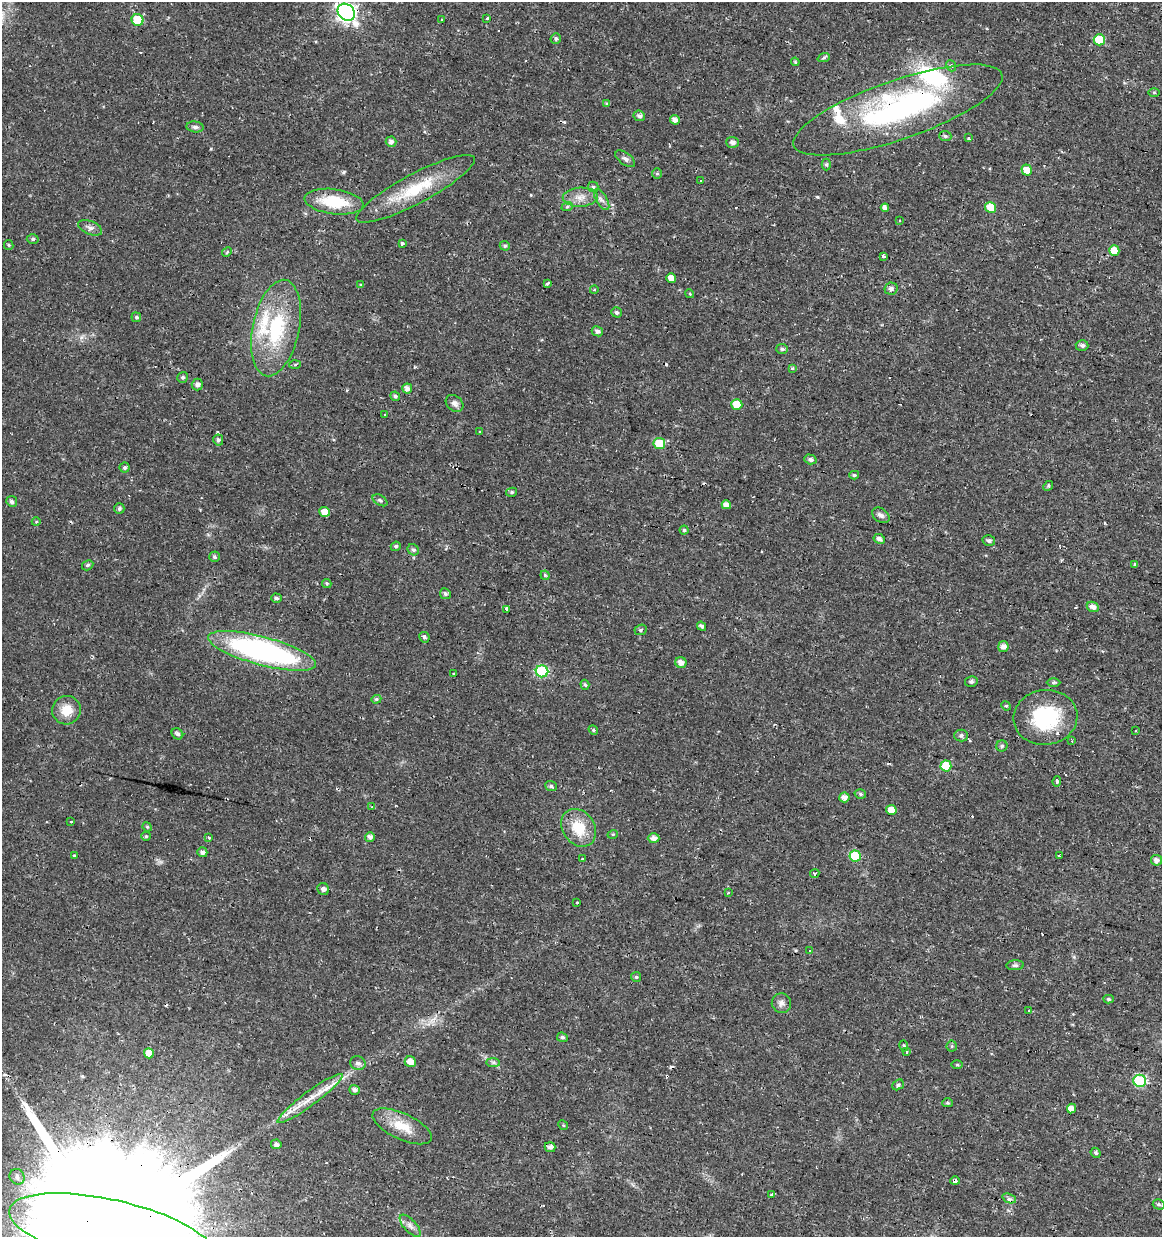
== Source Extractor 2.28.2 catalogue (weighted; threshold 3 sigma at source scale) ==
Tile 6 of 4 x 4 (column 2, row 2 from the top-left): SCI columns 1381-2540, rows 2473-3707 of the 5142 x 4941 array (HDU 1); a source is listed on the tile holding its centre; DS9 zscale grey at full resolution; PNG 1164 x 1239 px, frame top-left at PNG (2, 2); each listed source drawn as its Kron ellipse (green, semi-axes under 4 px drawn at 4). Shown black and unused: <1% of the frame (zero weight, under 2 of 3 exposures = <1% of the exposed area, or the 3 px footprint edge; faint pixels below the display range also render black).
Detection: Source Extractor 2.28.2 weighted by HDU 2 'WHT'; one run over the whole footprint, this tile lists its part. Background 0.0224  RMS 0.0028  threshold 0.0127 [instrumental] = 3 sigma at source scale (4.5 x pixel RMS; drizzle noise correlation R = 1.50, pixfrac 1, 0.0396/0.0396 arcsec/px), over >= 5 px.
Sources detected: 200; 4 inside a brighter object's white glare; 17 cosmic-ray / hot-pixel residue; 1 long thin detection or spike segment (spike, bleed or trail) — neither listed nor drawn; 8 inside a brighter listed object's ellipse — not listed separately; the other 170 listed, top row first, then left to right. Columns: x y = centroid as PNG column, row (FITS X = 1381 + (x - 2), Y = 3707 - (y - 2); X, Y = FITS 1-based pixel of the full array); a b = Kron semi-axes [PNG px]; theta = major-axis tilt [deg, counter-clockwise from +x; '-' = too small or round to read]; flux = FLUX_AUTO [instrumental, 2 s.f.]
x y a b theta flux
346 12 9 7 -43 120
487 18 3 3 - 3.3
137 20 6 5 - 8.5
442 20 2 2 - 0.3
556 38 5 5 - 0.57
1099 40 6 5 - 11
824 57 6 4 21 0.45
795 62 4 3 - 0.31
951 66 6 4 -66 0.51
1154 93 6 4 0 0.36
607 104 4 3 - 0.54
898 110 110 29 19 52
639 116 6 5 - 0.8
675 120 5 4 - 1.5
195 127 8 5 -7 0.78
945 136 6 5 - 0.51
968 138 4 3 - 5
391 142 5 5 - 1.2
733 142 6 5 - 1
625 159 11 6 -37 0.92
826 164 6 4 89 0.44
1027 170 5 5 - 3.2
657 173 5 5 - 0.42
701 180 3 3 - 0.89
593 187 5 5 - 0.44
416 189 66 15 28 14
580 197 17 9 2 2.9
602 200 12 5 -59 1.1
334 202 30 12 -8 11
567 207 6 3 20 0.38
885 208 4 4 - 1.4
991 208 6 5 - 5.1
900 221 3 3 - 0.61
90 228 12 6 -23 1.1
33 239 6 4 1 0.58
402 244 4 3 - 0.97
9 245 5 4 - 0.36
505 246 5 4 - 0.54
1114 251 5 5 - 3.8
227 252 5 4 - 0.34
883 256 3 3 - 3.9
671 278 5 4 - 2.4
548 284 3 3 - 1.8
361 285 4 4 - 0.3
891 289 6 6 - 1.1
594 290 4 3 - 0.27
690 294 4 3 - 0.27
617 312 5 5 - 0.65
136 317 5 4 - 0.44
276 328 49 23 78 23
597 331 6 5 - 1
1082 345 6 5 - 0.85
782 349 6 5 - 0.67
295 365 6 4 3 0.45
792 369 3 3 - 1.4
183 377 5 5 - 0.57
197 384 6 5 - 1
407 388 5 5 - 1.3
395 396 5 4 - 0.52
454 403 10 7 -40 1.1
737 404 5 5 - 4.9
385 415 3 3 - 0.69
479 432 3 3 - 0.42
218 440 5 5 - 0.75
659 443 6 5 - 7.6
810 459 6 5 - 0.84
125 468 5 5 - 0.55
854 475 5 4 - 0.4
1048 486 5 4 - 0.44
512 492 5 4 - 0.43
380 500 8 5 -31 0.6
12 501 5 5 - 0.79
726 505 4 4 - 1.5
119 509 5 5 - 0.61
325 512 5 5 - 2.9
881 515 9 6 -38 1.1
36 522 4 3 - 0.23
684 530 4 4 - 0.5
879 539 6 4 -29 1.1
989 540 6 5 - 0.76
396 546 5 4 - 0.45
413 550 6 5 - 0.63
214 557 5 5 - 0.53
88 565 6 5 - 0.56
1135 565 4 3 - 0.73
545 575 4 4 - 0.4
327 583 5 4 - 0.46
445 594 5 5 - 0.68
277 598 5 4 - 0.59
1093 607 6 5 - 1.6
507 609 4 3 - 1.4
701 626 5 4 - 0.76
641 630 6 5 - 0.54
424 637 5 5 - 0.55
1003 647 5 5 - 1.7
262 651 56 14 -15 69
681 662 6 5 - 1.7
542 671 6 6 - 22
453 674 3 3 - 0.29
971 681 6 5 - 0.67
1053 682 7 3 1 0.49
585 685 5 4 - 0.46
376 699 5 4 - 0.35
1006 706 5 4 - 0.37
66 710 14 14 - 4.6
1045 717 32 27 6 20
593 730 5 4 - 0.39
1136 731 3 2 - 0.24
177 734 6 5 - 0.75
961 735 7 6 - 0.75
1072 741 4 3 - 0.3
1002 746 6 5 - 0.51
946 766 5 5 - 7.2
1057 781 5 3 - 1.4
551 786 6 5 - 0.65
860 794 6 4 -18 0.49
844 797 5 5 - 1.4
372 807 3 3 - 0.28
891 810 5 5 - 3.1
71 821 3 3 - 1.1
147 827 5 4 - 0.37
579 828 20 16 -56 7.9
613 834 5 3 - 0.28
146 836 4 4 - 0.35
208 837 4 2 - 0.31
370 837 5 4 - 1.3
654 838 6 5 - 1.5
202 852 5 5 - 1.1
75 856 3 3 - 2.1
855 856 6 5 - 10
1059 856 3 2 - 0.49
582 859 3 3 - 0.4
1156 860 5 5 - 1.1
815 874 5 3 - 0.31
323 889 6 5 - 0.97
728 893 3 2 - 0.22
577 903 3 3 - 0.6
810 950 3 3 - 0.43
1015 965 9 5 4 0.61
636 977 5 5 - 0.41
1109 999 5 4 - 0.44
781 1003 10 9 - 1.4
1029 1011 3 3 - 0.64
562 1037 5 4 - 0.6
904 1046 5 3 - 0.36
952 1046 5 5 - 0.45
907 1052 4 3 - 0.46
149 1053 5 5 - 2.7
410 1062 6 5 - 2.9
493 1062 7 4 0 0.59
358 1063 8 7 - 1.1
957 1065 6 4 -1 0.3
1140 1081 6 6 - 25
898 1085 6 4 37 0.61
354 1090 5 5 - 0.96
310 1098 40 7 36 5.7
947 1103 5 4 - 0.41
1071 1108 5 4 - 2.1
563 1125 5 4 - 0.32
402 1126 32 13 -25 6.7
276 1144 5 5 - 0.97
550 1147 5 5 - 0.96
1096 1153 5 4 - 0.49
17 1177 8 7 - 1.1
955 1181 4 3 - 1
771 1194 4 3 - 1.5
1009 1198 7 4 -21 0.66
1159 1204 6 5 - 0.53
410 1226 14 6 -48 1.3
111 1232 104 32 -13 52000
Overlapping masked pixels (flux is a lower limit): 6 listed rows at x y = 346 12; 898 110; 416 189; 310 1098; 955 1181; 111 1232
Isophote crosses this tile's border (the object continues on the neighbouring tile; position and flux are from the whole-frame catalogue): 2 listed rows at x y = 346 12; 111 1232